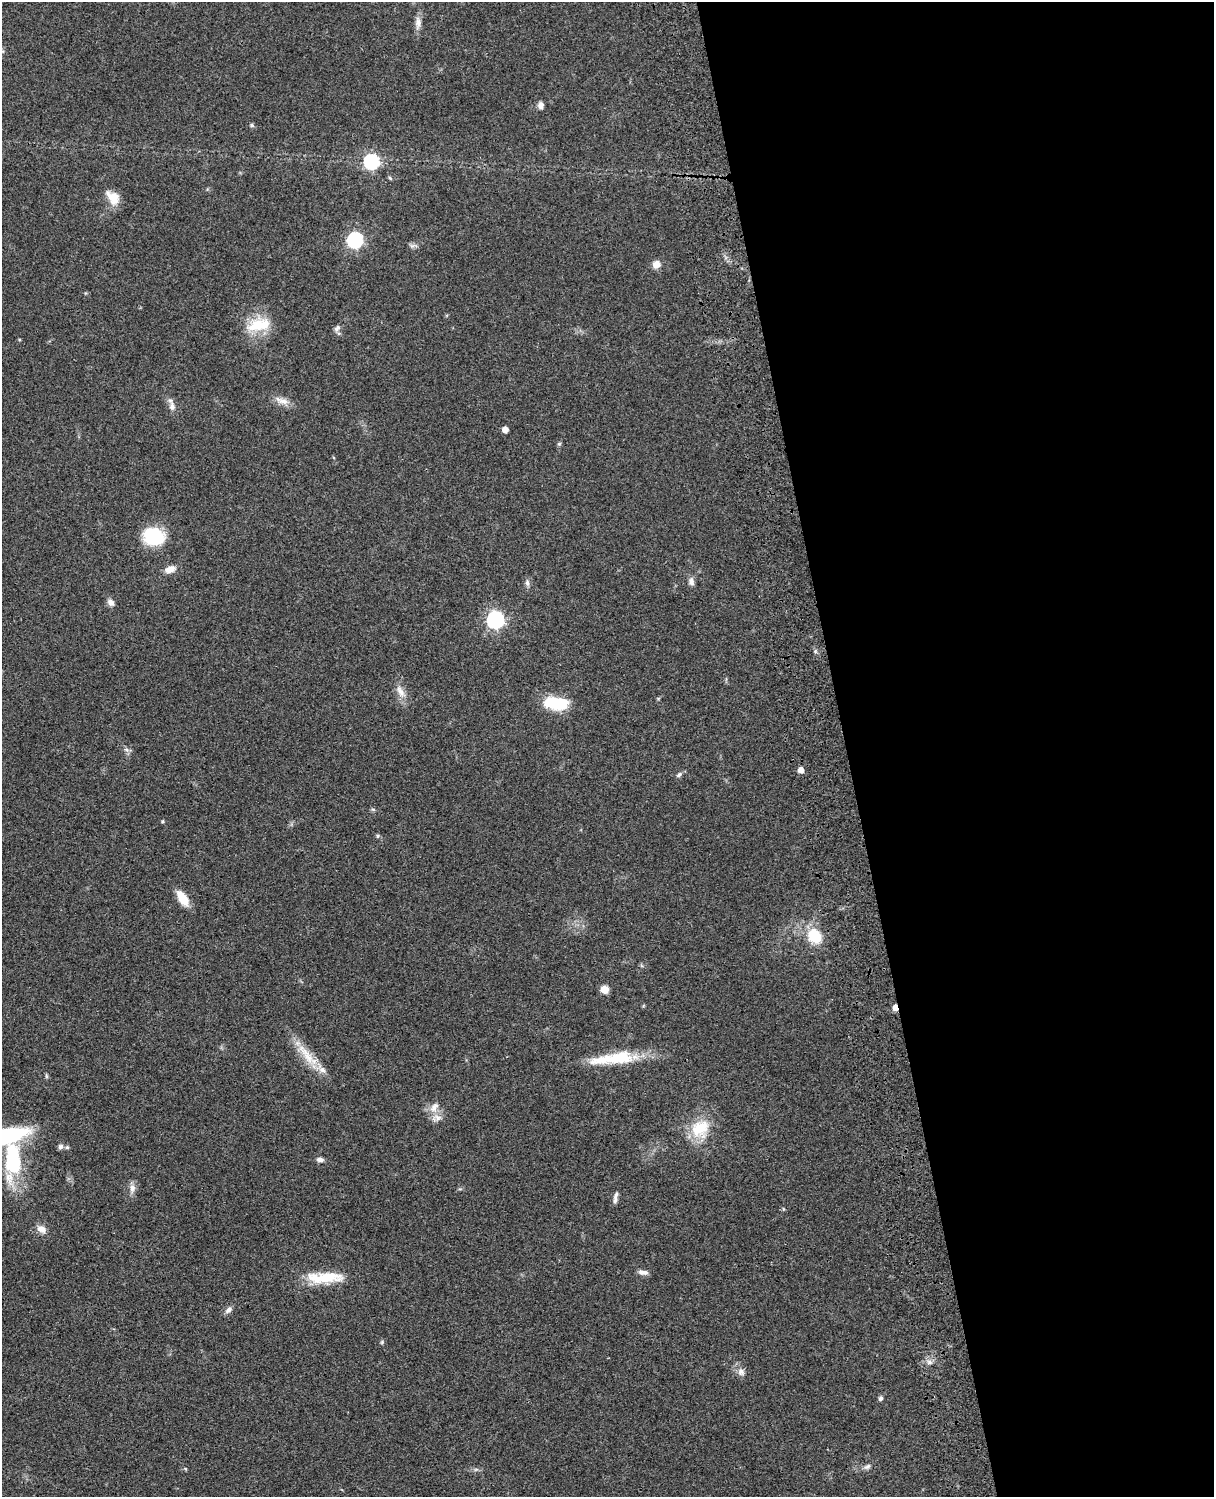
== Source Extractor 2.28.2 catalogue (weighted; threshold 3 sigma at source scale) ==
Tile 8 of 4 x 3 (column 4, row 2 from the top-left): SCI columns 3758-4969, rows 1773-3267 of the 5087 x 4926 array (HDU 1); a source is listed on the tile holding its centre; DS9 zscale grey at full resolution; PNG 1216 x 1499 px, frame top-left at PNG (2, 2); no overlay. Shown black and unused: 30% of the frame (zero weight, under 3 of 4 exposures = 6% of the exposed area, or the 3 px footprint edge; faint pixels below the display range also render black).
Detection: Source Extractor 2.28.2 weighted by HDU 2 'WHT'; one run over the whole footprint, this tile lists its part. Background 0.0787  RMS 0.0058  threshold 0.026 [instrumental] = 3 sigma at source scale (4.5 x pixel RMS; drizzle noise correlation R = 1.50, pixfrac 1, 0.05/0.05 arcsec/px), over >= 5 px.
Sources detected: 60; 5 inside a brighter listed object's ellipse — not listed separately; the other 55 listed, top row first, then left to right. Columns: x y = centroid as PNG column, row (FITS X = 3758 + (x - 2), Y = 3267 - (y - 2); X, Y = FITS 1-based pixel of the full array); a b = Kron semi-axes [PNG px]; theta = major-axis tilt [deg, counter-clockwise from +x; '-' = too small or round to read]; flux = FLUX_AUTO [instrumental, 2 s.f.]
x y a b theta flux
418 23 18 8 88 3.8
540 105 8 7 - 2.3
252 125 6 4 -23 1
371 161 7 7 - 98
390 178 6 4 -44 0.72
113 198 19 12 -52 8.3
355 240 7 7 - 120
413 246 13 5 1 1.7
656 264 9 8 - 4.4
257 325 30 20 18 19
337 328 10 6 51 1.8
282 401 21 8 -19 5.1
172 406 14 8 -73 3.4
505 430 5 5 - 4
559 444 6 4 43 0.78
153 536 20 16 -11 32
170 569 14 9 20 4.3
691 581 10 7 -85 2.5
527 583 9 6 -89 1.8
111 603 10 7 -43 2.4
495 620 7 7 - 180
815 651 6 4 -48 0.99
400 691 19 8 -60 5.1
556 703 27 13 -4 24
126 750 8 5 -20 1.6
801 770 5 5 - 4.7
679 775 9 5 38 1.5
162 821 5 4 - 0.65
378 836 5 5 - 0.85
183 898 19 9 -57 10
815 936 14 11 -53 22
604 989 8 7 - 5.6
895 1007 6 4 -88 4.6
307 1055 47 11 -49 15
620 1057 36 17 8 23
46 1076 6 4 -72 0.79
434 1107 16 10 53 4.9
700 1128 26 21 44 20
4 1136 52 16 14 61
60 1147 7 6 - 1.6
67 1147 5 5 - 0.96
13 1159 43 16 89 51
320 1160 9 5 -2 2.1
132 1188 12 8 87 3.3
615 1200 12 5 -90 1.9
41 1229 12 8 -30 4.1
643 1272 13 6 -10 2.6
327 1277 41 14 1 20
228 1310 12 7 45 2.2
382 1342 6 5 - 0.84
929 1362 7 6 - 1.9
741 1372 12 9 -64 3.2
881 1398 6 5 - 1.3
867 1466 10 6 32 1.8
476 1469 7 4 19 1
Overlapping masked pixels (flux is a lower limit): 1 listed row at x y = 895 1007
Isophote crosses this tile's border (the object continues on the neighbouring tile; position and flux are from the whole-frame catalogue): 1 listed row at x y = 4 1136